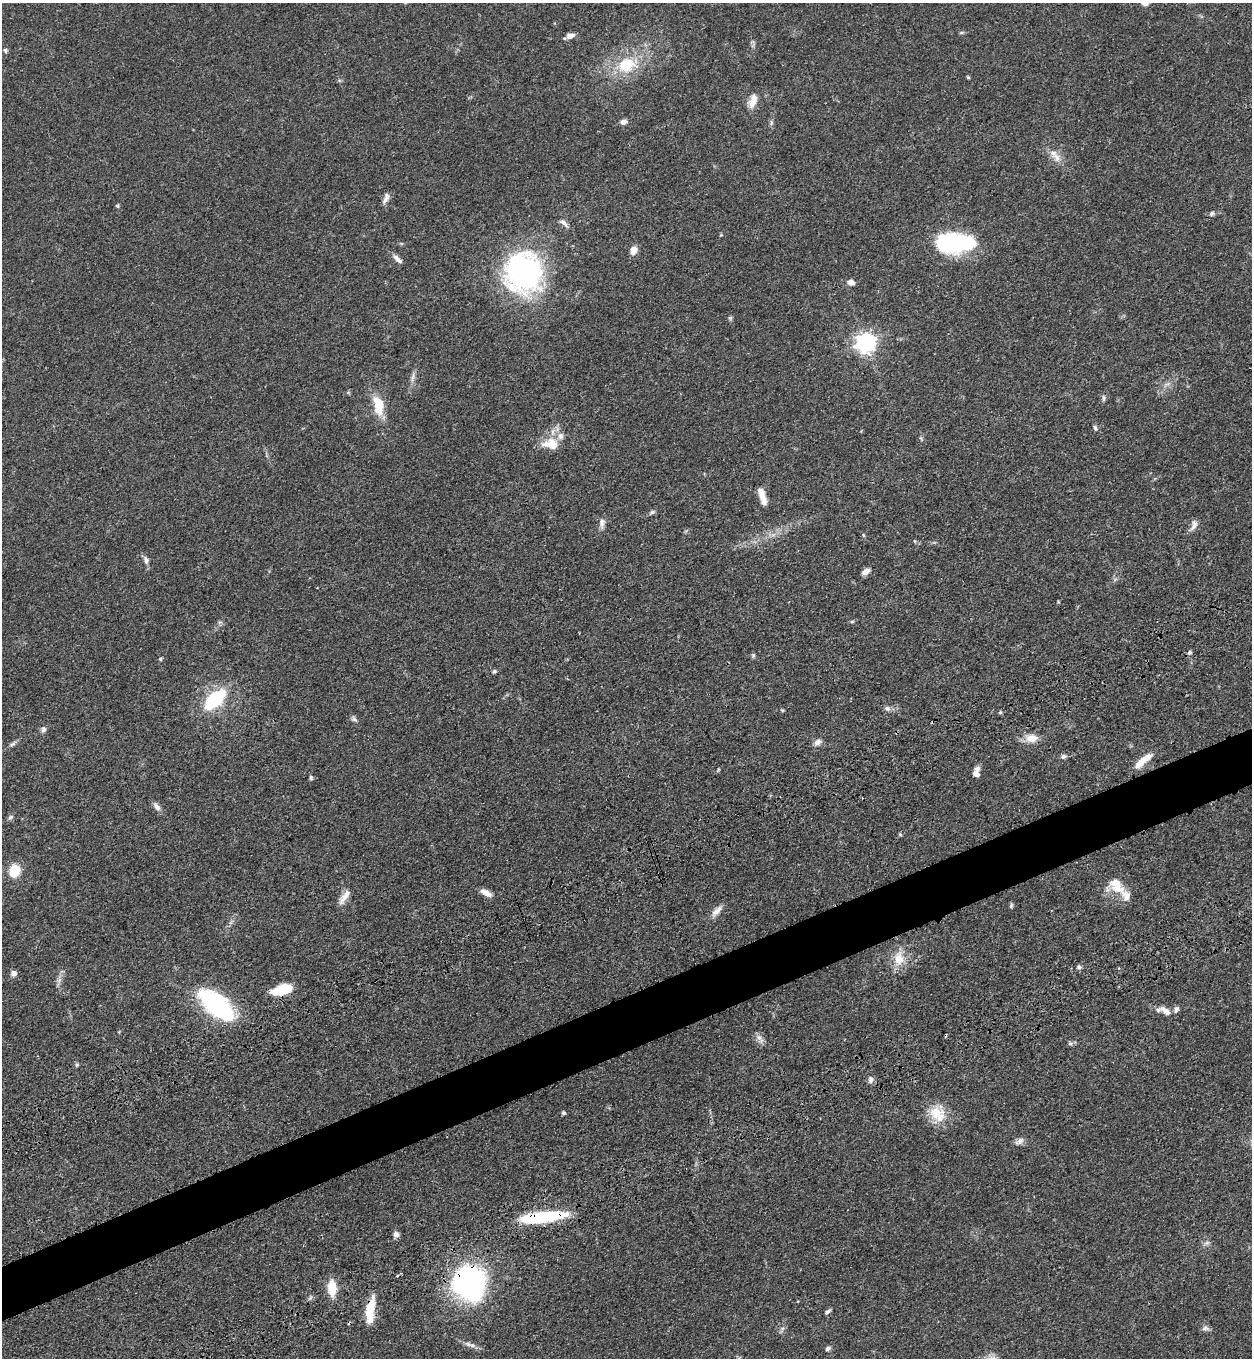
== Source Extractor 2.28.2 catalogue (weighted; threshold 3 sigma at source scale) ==
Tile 7 of 4 x 4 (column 3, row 2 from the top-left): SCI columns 2959-4208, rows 2901-4256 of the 5704 x 5798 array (HDU 1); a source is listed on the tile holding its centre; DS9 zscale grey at full resolution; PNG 1254 x 1360 px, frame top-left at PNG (2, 3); no overlay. Shown black and unused: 4% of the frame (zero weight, under 3 of 4 exposures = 11% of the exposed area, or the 3 px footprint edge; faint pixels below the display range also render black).
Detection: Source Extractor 2.28.2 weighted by HDU 2 'WHT'; one run over the whole footprint, this tile lists its part. Background 0.0514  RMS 0.0041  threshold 0.0187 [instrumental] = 3 sigma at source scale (4.5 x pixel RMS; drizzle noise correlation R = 1.50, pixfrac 1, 0.05/0.05 arcsec/px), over >= 5 px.
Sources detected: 94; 1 inside a brighter object's white glare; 1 cosmic-ray / hot-pixel residue — not listed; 6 inside a brighter listed object's ellipse — not listed separately; the other 86 listed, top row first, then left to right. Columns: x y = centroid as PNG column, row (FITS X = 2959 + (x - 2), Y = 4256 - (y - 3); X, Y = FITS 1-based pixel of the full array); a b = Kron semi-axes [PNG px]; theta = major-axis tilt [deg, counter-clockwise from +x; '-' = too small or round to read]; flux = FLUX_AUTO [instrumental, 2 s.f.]
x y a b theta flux
1145 3 8 6 -2 1.6
570 36 11 6 13 2.3
5 50 6 5 - 0.73
626 65 24 19 11 16
968 77 4 4 - 0.42
753 101 20 9 72 4.1
623 122 8 6 19 1.6
771 122 8 4 -90 0.83
1053 153 12 10 -58 3.2
386 198 16 6 65 1.9
117 206 5 4 - 0.53
1211 214 8 6 44 1
563 223 15 6 -37 1.7
956 243 34 20 7 43
634 250 10 8 76 2.7
397 259 15 6 -40 2
523 272 44 40 89 83
851 282 8 7 - 1.9
730 318 6 5 - 0.61
865 342 7 7 - 210
413 377 17 3 78 1.5
1104 398 10 4 -90 0.83
378 406 24 11 -79 9.6
1095 428 9 5 -66 0.87
551 444 22 14 -2 7.4
763 498 14 7 -72 4.3
652 512 7 5 18 0.81
602 523 15 7 86 2
1194 525 16 7 69 2.1
863 535 6 3 -71 0.42
146 560 11 6 -71 1.7
866 571 11 6 31 2.1
852 621 6 4 20 0.53
220 622 7 4 18 0.71
1189 652 5 5 - 0.93
753 655 6 5 - 0.62
160 659 5 4 - 0.55
494 671 5 4 - 0.69
215 700 22 12 45 26
887 708 8 6 -24 1.3
782 710 5 3 - 0.42
1000 712 5 4 - 0.48
354 719 9 5 -21 1
43 729 9 6 77 1.3
1031 738 17 11 0 4.4
817 742 9 7 37 2
12 744 11 4 26 1
1063 756 7 6 - 1
1143 761 26 8 40 5.8
718 770 8 3 58 0.44
976 774 7 6 - 1.9
311 778 6 4 -76 0.66
157 807 11 7 -50 1.8
11 817 7 6 - 0.94
900 834 5 5 - 0.5
14 871 12 10 68 9.1
1116 883 18 14 20 5.8
486 893 13 6 -28 3
1126 896 28 11 -55 4.7
344 897 23 7 54 3.5
1011 906 7 5 74 0.67
717 911 18 7 44 2.8
899 959 17 12 -86 7.1
1079 967 6 6 - 0.97
13 973 8 6 -20 1.6
59 980 7 4 71 1.2
282 990 20 9 16 13
217 1005 41 19 -40 51
1176 1010 9 6 65 1.2
1166 1011 15 7 -38 3.1
759 1038 15 6 -53 1.8
1070 1044 7 5 -61 0.78
77 1065 6 5 - 0.58
871 1080 10 5 88 1.3
563 1113 4 4 - 0.88
937 1114 26 19 -40 9.7
1019 1141 13 7 34 1.8
542 1217 52 11 7 24
396 1234 8 7 - 1.5
397 1276 4 2 - 0.36
469 1283 31 27 -70 93
332 1288 17 9 -86 7.9
369 1312 31 11 -88 8.2
828 1312 8 4 42 0.97
1205 1328 11 5 -2 1.2
828 1349 7 5 48 1.1
Overlapping masked pixels (flux is a lower limit): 2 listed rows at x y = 542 1217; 469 1283
Isophote crosses this tile's border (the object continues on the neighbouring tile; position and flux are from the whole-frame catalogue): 1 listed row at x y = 1145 3